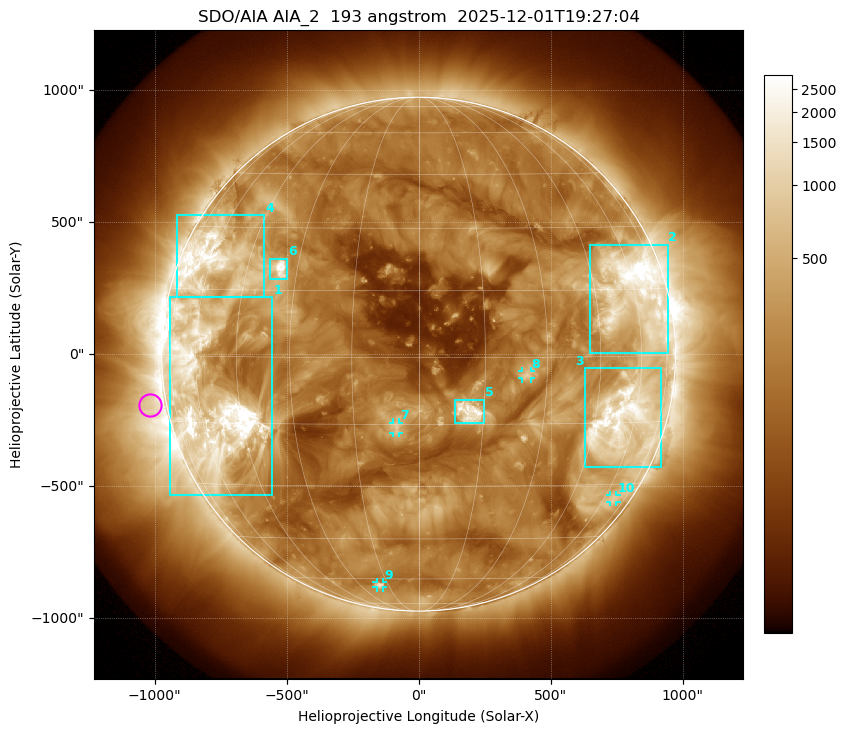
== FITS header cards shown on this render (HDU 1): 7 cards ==
TELESCOP= 'SDO/AIA '           / For AIA: SDO/AIA
INSTRUME= 'AIA_2   '           / For AIA: AIA_ATA1, AIA_ATA2, AIA_ATA3 or AIA_AT
WAVELNTH=                  193 / [angstrom] Wavelength
WAVEUNIT= 'angstrom'           / Wavelength unit: angstrom
DATE-OBS= '2025-12-01T19:27:04.843' / [ISO] Date when observation started; ISO 8
CTYPE1  = 'HPLN-TAN'           / CTYPE1: HPLN
CTYPE2  = 'HPLT-TAN'           / CTYPE2: HPLT

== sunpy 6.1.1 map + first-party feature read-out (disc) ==
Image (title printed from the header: SDO/AIA AIA_2  193 angstrom  2025-12-01T19:27:04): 1024 x 1024 px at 2.4 arcsec/px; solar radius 974 arcsec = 406 px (full disc in frame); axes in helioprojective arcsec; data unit not stated in the header (colour bar unlabelled)
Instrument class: DISC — disc imager (sunpy class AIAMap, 193 A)
Bright regions (active regions / flare kernels): reference = the median radial profile (limb darkening/brightening removed); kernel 9 px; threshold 5 sigma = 522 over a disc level ~193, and >= 1.15x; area >= 12 px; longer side >= 10 px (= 24 arcsec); searched inside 0.97 R_sun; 10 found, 10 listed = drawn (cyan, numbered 1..; 4 of them under ~33 arcsec drawn as corner ticks so the feature stays visible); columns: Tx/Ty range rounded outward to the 5 arcsec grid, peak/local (2 s.f.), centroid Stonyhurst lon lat
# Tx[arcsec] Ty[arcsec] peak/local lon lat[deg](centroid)
1 -945..-555 -535..215 24 -56 -10
2 650..945 5..415 20 +59 +14
3 630..920 -430..-50 12 +55 -15
4 -915..-585 215..525 10 -58 +21
5 140..250 -265..-170 16 +12 -12
6 -565..-495 280..365 16 -35 +20
7 -95..-75 -300..-260 5.2 -5 -16
8 390..425 -90..-65 5.5 +25 -4
9 -160..-135 -885..-865 5.2 -19 -63
10 725..750 -560..-535 3.2 +65 -34
Off-limb structures (1.02-1.3 R_sun): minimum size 162 px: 2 found; the strongest spans PA ~65..135 deg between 1.02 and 1.3 R_sun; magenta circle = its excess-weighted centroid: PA ~100 deg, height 1.07 R_sun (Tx ~-1020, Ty ~-195 arcsec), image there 2.8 x the reference